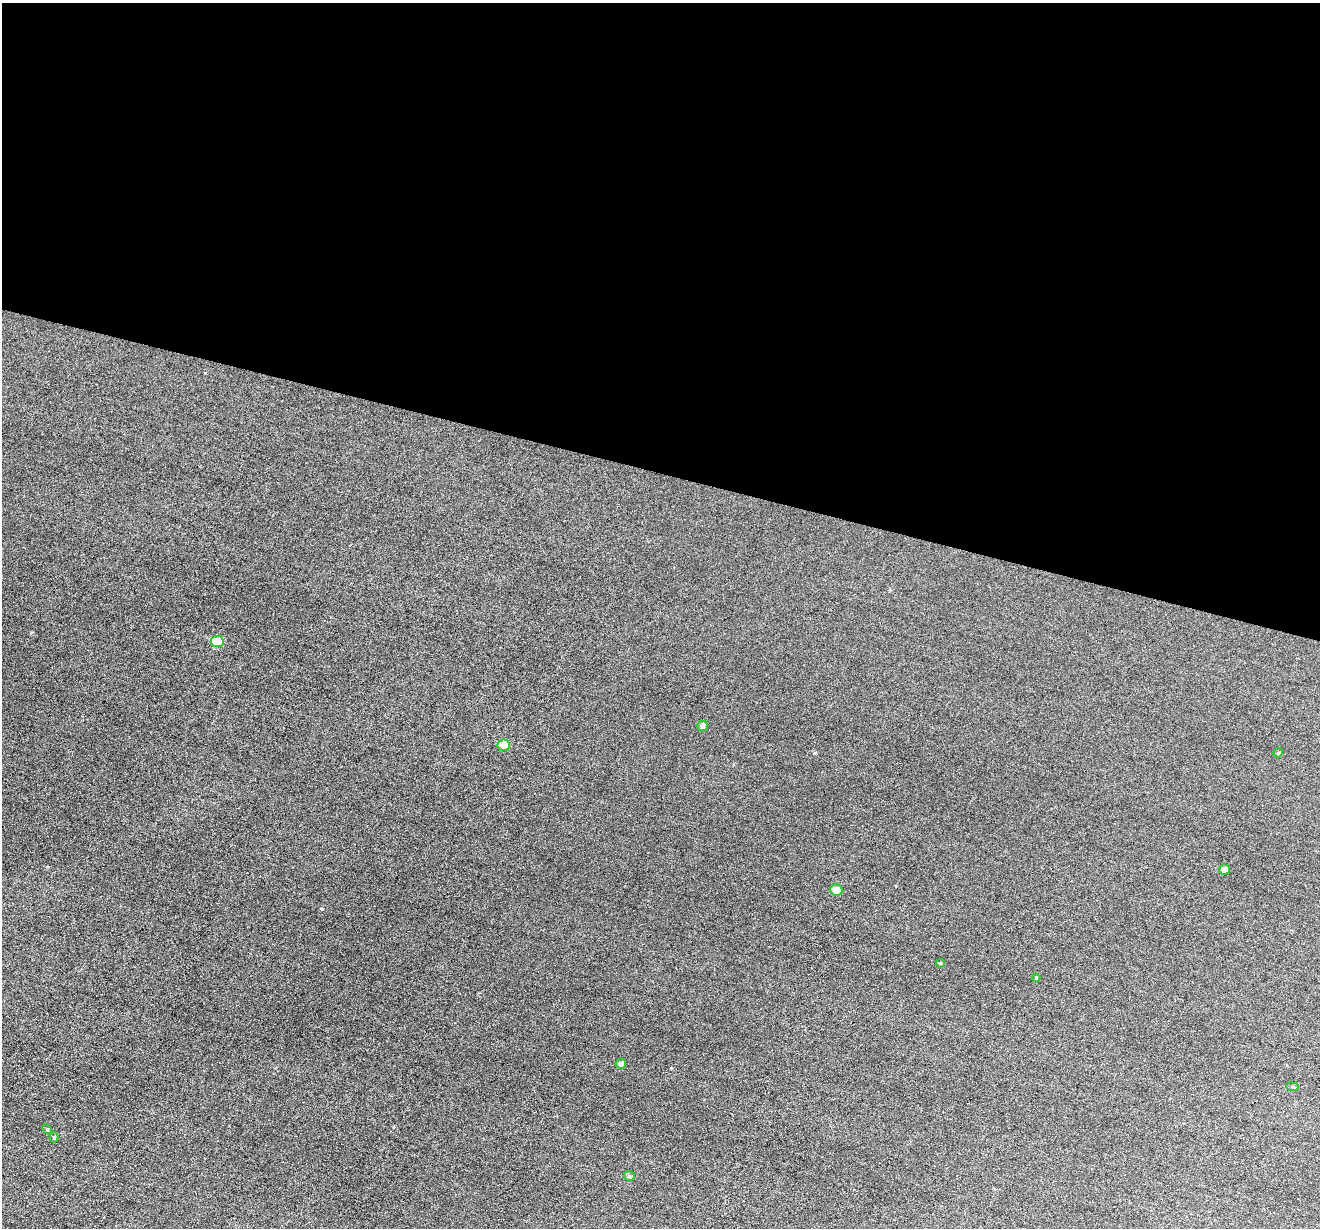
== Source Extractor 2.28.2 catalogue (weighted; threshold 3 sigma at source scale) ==
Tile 3 of 4 x 4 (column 3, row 1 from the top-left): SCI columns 2637-3954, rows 3811-5036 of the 5274 x 5294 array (HDU 1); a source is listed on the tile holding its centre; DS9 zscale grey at full resolution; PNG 1322 x 1230 px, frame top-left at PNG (2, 3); each listed source drawn as its Kron ellipse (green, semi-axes under 4 px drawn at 4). Shown black and unused: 38% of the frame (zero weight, under 3 of 6 exposures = <1% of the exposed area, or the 3 px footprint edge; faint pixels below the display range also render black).
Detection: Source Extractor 2.28.2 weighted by HDU 2 'WHT'; one run over the whole footprint, this tile lists its part. Background 0.0483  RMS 0.0059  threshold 0.0241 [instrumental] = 3 sigma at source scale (4.09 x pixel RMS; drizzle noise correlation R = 1.36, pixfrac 0.8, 0.05/0.05 arcsec/px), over >= 5 px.
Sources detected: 13; all 13 listed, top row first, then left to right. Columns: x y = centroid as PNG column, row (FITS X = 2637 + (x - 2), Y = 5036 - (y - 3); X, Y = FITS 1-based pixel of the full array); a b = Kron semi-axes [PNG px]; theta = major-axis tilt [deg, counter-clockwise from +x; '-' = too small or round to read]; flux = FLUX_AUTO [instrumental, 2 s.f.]
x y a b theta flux
217 642 6 5 - 14
702 726 5 5 - 1.8
504 745 6 5 - 8.2
1278 753 5 4 - 0.6
1224 869 5 5 - 2.3
836 890 6 5 - 4.8
940 963 4 3 - 0.77
1036 978 4 4 - 0.56
621 1064 5 5 - 1.9
1292 1087 6 3 -8 0.68
47 1129 5 4 - 0.66
54 1137 5 4 - 0.69
629 1176 5 5 - 1.1
Unlisted compact peaks at least as high as the median listed source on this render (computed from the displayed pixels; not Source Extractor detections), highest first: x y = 322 909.